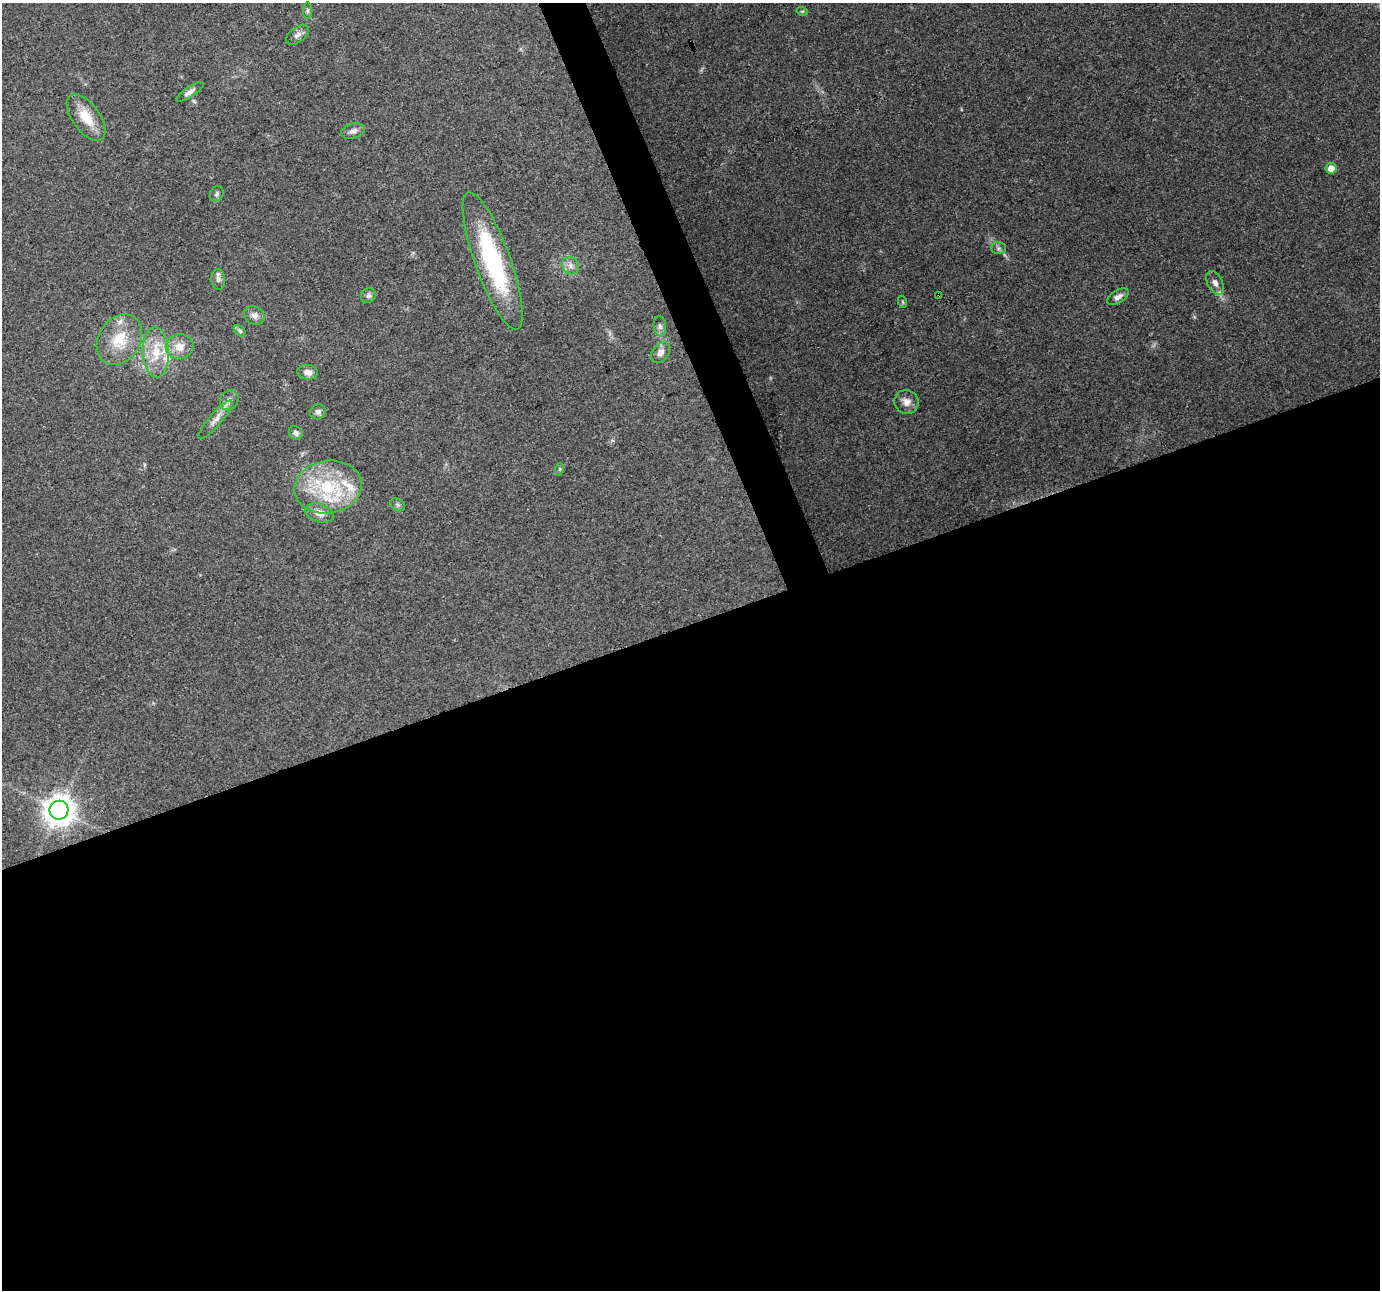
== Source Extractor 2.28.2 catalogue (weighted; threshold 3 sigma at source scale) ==
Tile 15 of 4 x 4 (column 3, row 4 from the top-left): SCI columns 2759-4136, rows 77-1364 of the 5517 x 5359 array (HDU 1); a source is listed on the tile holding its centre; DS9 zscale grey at full resolution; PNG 1382 x 1292 px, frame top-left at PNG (2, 3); each listed source drawn as its Kron ellipse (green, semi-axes under 4 px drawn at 4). Shown black and unused: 53% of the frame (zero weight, under 3 of 4 exposures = <1% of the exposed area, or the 3 px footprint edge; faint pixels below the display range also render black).
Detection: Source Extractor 2.28.2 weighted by HDU 2 'WHT'; one run over the whole footprint, this tile lists its part. Background 0.192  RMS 0.0071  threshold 0.0322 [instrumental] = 3 sigma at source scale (4.5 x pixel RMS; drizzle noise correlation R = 1.50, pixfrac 1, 0.0396/0.0396 arcsec/px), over >= 5 px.
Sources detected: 39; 4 inside a brighter listed object's ellipse — not listed separately; the other 35 listed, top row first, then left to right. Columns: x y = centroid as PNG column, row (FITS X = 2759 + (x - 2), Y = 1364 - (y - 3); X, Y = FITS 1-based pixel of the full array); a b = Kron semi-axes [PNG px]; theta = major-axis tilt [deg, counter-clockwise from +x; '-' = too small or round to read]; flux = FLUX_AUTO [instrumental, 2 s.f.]
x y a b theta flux
307 10 8 4 90 1.4
802 11 5 3 - 0.77
298 35 13 7 35 3.3
190 92 16 5 33 3.5
86 118 27 13 -54 16
353 131 12 7 16 4
1331 168 5 5 - 7.8
217 194 8 6 59 1.8
998 248 7 6 - 1.8
493 261 73 18 -70 87
571 266 9 8 - 3.6
218 279 10 7 -85 2.9
1215 283 12 7 -62 3.9
939 295 3 2 - 1.2
368 296 8 7 - 2.2
1118 297 12 6 32 3.6
903 302 6 4 -71 0.92
254 315 11 8 -35 3.9
660 326 10 6 -82 2.4
240 331 7 4 -46 1.3
119 340 27 21 58 22
180 347 14 12 11 9.2
156 352 25 13 -88 19
660 353 12 8 53 4.6
308 372 10 7 -7 4.3
229 400 10 9 - 3.8
907 402 12 11 - 5.3
318 412 8 7 - 2.7
215 420 25 6 49 5.7
296 433 7 6 - 2.2
560 469 6 4 71 0.9
328 487 34 26 9 49
398 505 7 6 - 1.6
319 513 15 9 -16 6.8
59 810 9 9 - 1000
Overlapping masked pixels (flux is a lower limit): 1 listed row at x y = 939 295